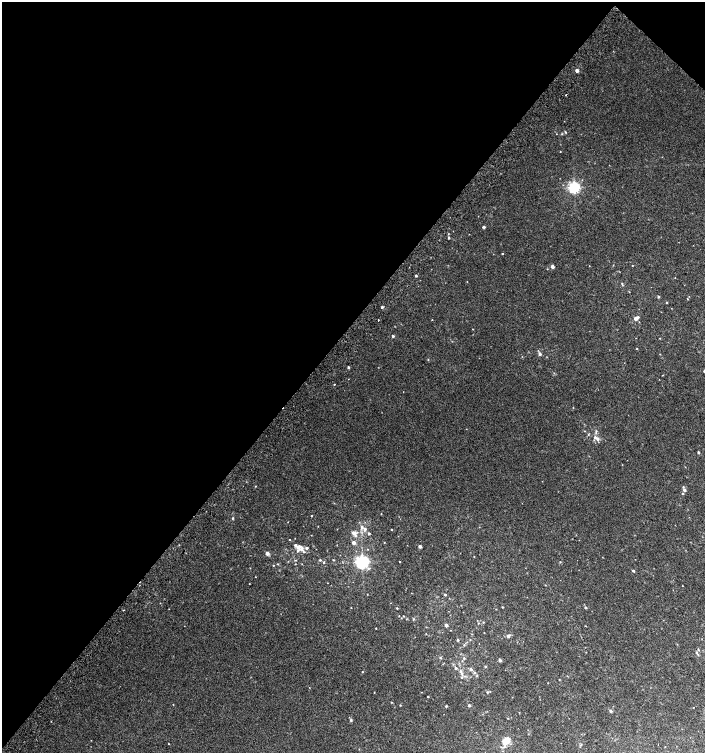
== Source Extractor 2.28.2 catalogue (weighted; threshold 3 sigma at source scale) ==
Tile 2 of 4 x 4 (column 2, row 1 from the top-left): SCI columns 1610-3015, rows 4545-6046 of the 6094 x 6074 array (HDU 1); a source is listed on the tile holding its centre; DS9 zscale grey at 2 x 2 block average (1 PNG px = mean of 2 x 2 image px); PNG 707 x 755 px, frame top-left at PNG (2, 2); no overlay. Shown black and unused: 44% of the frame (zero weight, under 2 of 3 exposures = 2% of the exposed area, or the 3 px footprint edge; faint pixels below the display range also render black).
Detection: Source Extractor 2.28.2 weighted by HDU 2 'WHT'; one run over the whole footprint, this tile lists its part. Background 0.0399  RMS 0.012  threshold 0.0562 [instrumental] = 3 sigma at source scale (4.5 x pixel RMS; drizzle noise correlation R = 1.50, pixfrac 1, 0.0396/0.0396 arcsec/px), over >= 5 px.
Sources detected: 112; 1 cosmic-ray / hot-pixel residue — not listed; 7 inside a brighter listed object's ellipse — not listed separately; the other 104 listed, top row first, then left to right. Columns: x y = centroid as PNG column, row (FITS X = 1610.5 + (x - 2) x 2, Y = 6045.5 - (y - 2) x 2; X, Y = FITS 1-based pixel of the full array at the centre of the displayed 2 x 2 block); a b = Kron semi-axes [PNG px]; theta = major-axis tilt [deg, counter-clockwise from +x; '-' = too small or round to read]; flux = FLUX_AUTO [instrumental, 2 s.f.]
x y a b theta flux
577 71 2 2 - 15
565 132 3 3 - 2.5
562 134 3 2 - 1.6
560 152 2 2 - 1.1
574 187 3 3 - 520
483 227 3 2 - 3.9
449 238 2 2 - 4.3
503 254 2 2 - 1.4
632 265 2 2 - 1.5
552 266 2 2 - 16
416 276 2 2 - 4.5
675 278 2 2 - 0.81
622 283 3 2 - 1.9
658 297 3 2 - 3.7
687 299 3 2 - 1.3
667 302 3 2 - 1.8
382 307 2 2 - 4.7
638 317 3 2 - 2.6
636 319 2 2 - 16
378 320 2 2 - 7.3
432 320 2 2 - 1.1
393 336 3 3 - 3.1
660 338 2 2 - 1.2
637 349 3 2 - 1.8
540 354 3 3 - 6.7
348 367 2 2 - 4.4
704 371 2 2 - 3.7
334 384 2 2 - 1.7
588 434 3 2 - 2.2
595 438 8 4 -37 12
698 452 2 2 - 4.3
255 486 2 2 - 1.4
684 490 4 3 - 4.7
682 493 3 2 - 1.8
311 516 2 2 - 1.9
233 518 5 2 - 2.2
288 522 2 2 - 0.81
362 527 6 3 84 6.3
365 529 4 4 - 6
391 529 2 2 - 2
354 533 3 3 - 16
369 533 3 2 - 5.1
311 535 2 2 - 0.75
289 539 2 2 - 1.2
384 542 2 2 - 1.3
354 543 3 3 - 13
420 546 2 2 - 10
299 547 7 6 - 12
307 548 4 3 - 4.5
267 553 2 2 - 17
474 557 2 2 - 1
320 560 3 3 - 2.5
333 560 2 2 - 1.6
400 561 2 2 - 1.5
324 562 3 2 - 2.4
362 562 4 4 - 820
560 562 2 2 - 1.5
278 564 3 2 - 1.7
273 565 2 2 - 1.4
633 571 2 2 - 4.8
255 577 2 2 - 0.93
249 584 2 2 - 0.94
545 585 3 2 - 1.1
682 586 2 2 - 1
445 594 2 2 - 3.8
351 607 2 2 - 1
502 607 2 2 - 1.5
585 607 3 3 - 3.7
397 608 2 2 - 2
496 609 2 2 - 1
403 616 3 2 - 1.6
413 619 3 3 - 2.1
478 623 2 2 - 1.4
446 625 2 2 - 11
376 628 2 2 - 1.2
450 630 2 2 - 0.88
472 634 3 2 - 1.1
508 636 5 3 - 5.2
458 640 3 2 - 2.9
464 645 3 2 - 2.1
698 649 3 2 - 1.8
696 652 3 3 - 2.5
440 657 3 2 - 1.7
464 658 3 3 - 2.9
500 660 3 3 - 5.2
462 661 2 2 - 1.5
485 667 3 2 - 2.9
456 668 3 3 - 3.8
471 669 3 3 - 6.6
362 672 2 2 - 1.5
475 672 4 3 - 4.1
462 674 7 3 -80 5.9
548 683 2 2 - 0.87
374 692 3 2 - 0.99
487 692 3 3 - 2.5
428 697 2 2 - 1.6
173 704 2 2 - 1.2
469 705 3 2 - 5.2
446 706 4 2 - 1.9
610 711 3 2 - 6.3
351 720 4 3 - 3
506 740 6 5 - 42
168 744 2 2 - 1.2
504 746 4 4 - 4.8
Isophote crosses this tile's border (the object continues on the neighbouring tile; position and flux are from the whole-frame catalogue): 1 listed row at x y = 704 371
Diffuse or blended objects may show on this block-average render without a row.